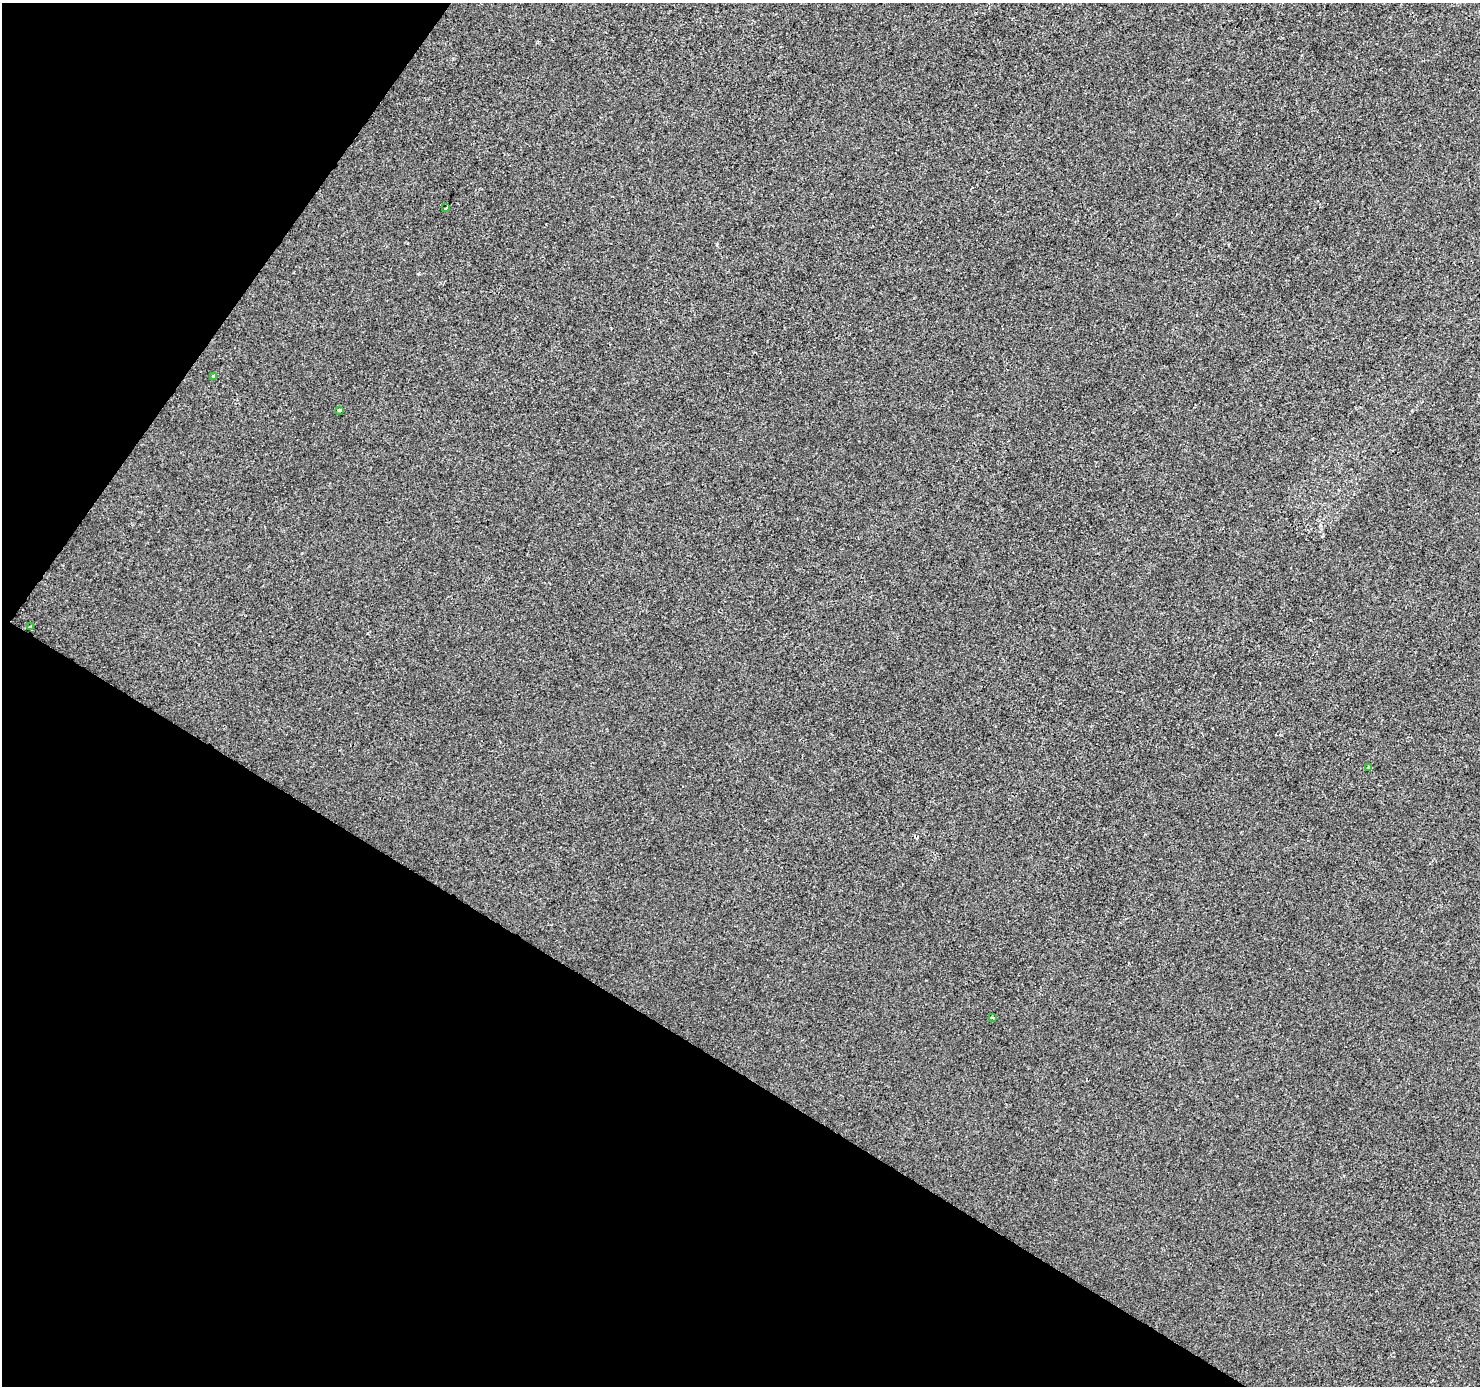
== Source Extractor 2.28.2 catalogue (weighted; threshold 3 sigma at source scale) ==
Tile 9 of 4 x 4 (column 1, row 3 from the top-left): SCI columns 6-1483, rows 1637-3020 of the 5915 x 5974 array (HDU 1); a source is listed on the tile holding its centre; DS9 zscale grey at full resolution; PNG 1482 x 1388 px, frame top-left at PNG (2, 3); each listed source drawn as its Kron ellipse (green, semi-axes under 4 px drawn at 4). Shown black and unused: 30% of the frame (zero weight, under 2 of 3 exposures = <1% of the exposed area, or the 3 px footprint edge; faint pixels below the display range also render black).
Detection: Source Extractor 2.28.2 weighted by HDU 2 'WHT'; one run over the whole footprint, this tile lists its part. Background -2.79e-04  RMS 0.0042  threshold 0.0188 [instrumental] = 3 sigma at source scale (4.5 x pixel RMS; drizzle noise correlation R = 1.50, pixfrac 1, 0.0396/0.0396 arcsec/px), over >= 5 px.
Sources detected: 6; all 6 listed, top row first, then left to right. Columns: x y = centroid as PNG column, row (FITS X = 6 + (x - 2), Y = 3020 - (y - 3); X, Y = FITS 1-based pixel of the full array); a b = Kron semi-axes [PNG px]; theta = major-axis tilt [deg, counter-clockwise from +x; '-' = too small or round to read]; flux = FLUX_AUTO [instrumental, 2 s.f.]
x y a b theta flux
445 208 4 3 - 1.1
213 376 3 3 - 2.9
340 410 3 3 - 0.7
30 627 3 3 - 1
1369 768 4 3 - 4.4
993 1018 3 3 - 0.49